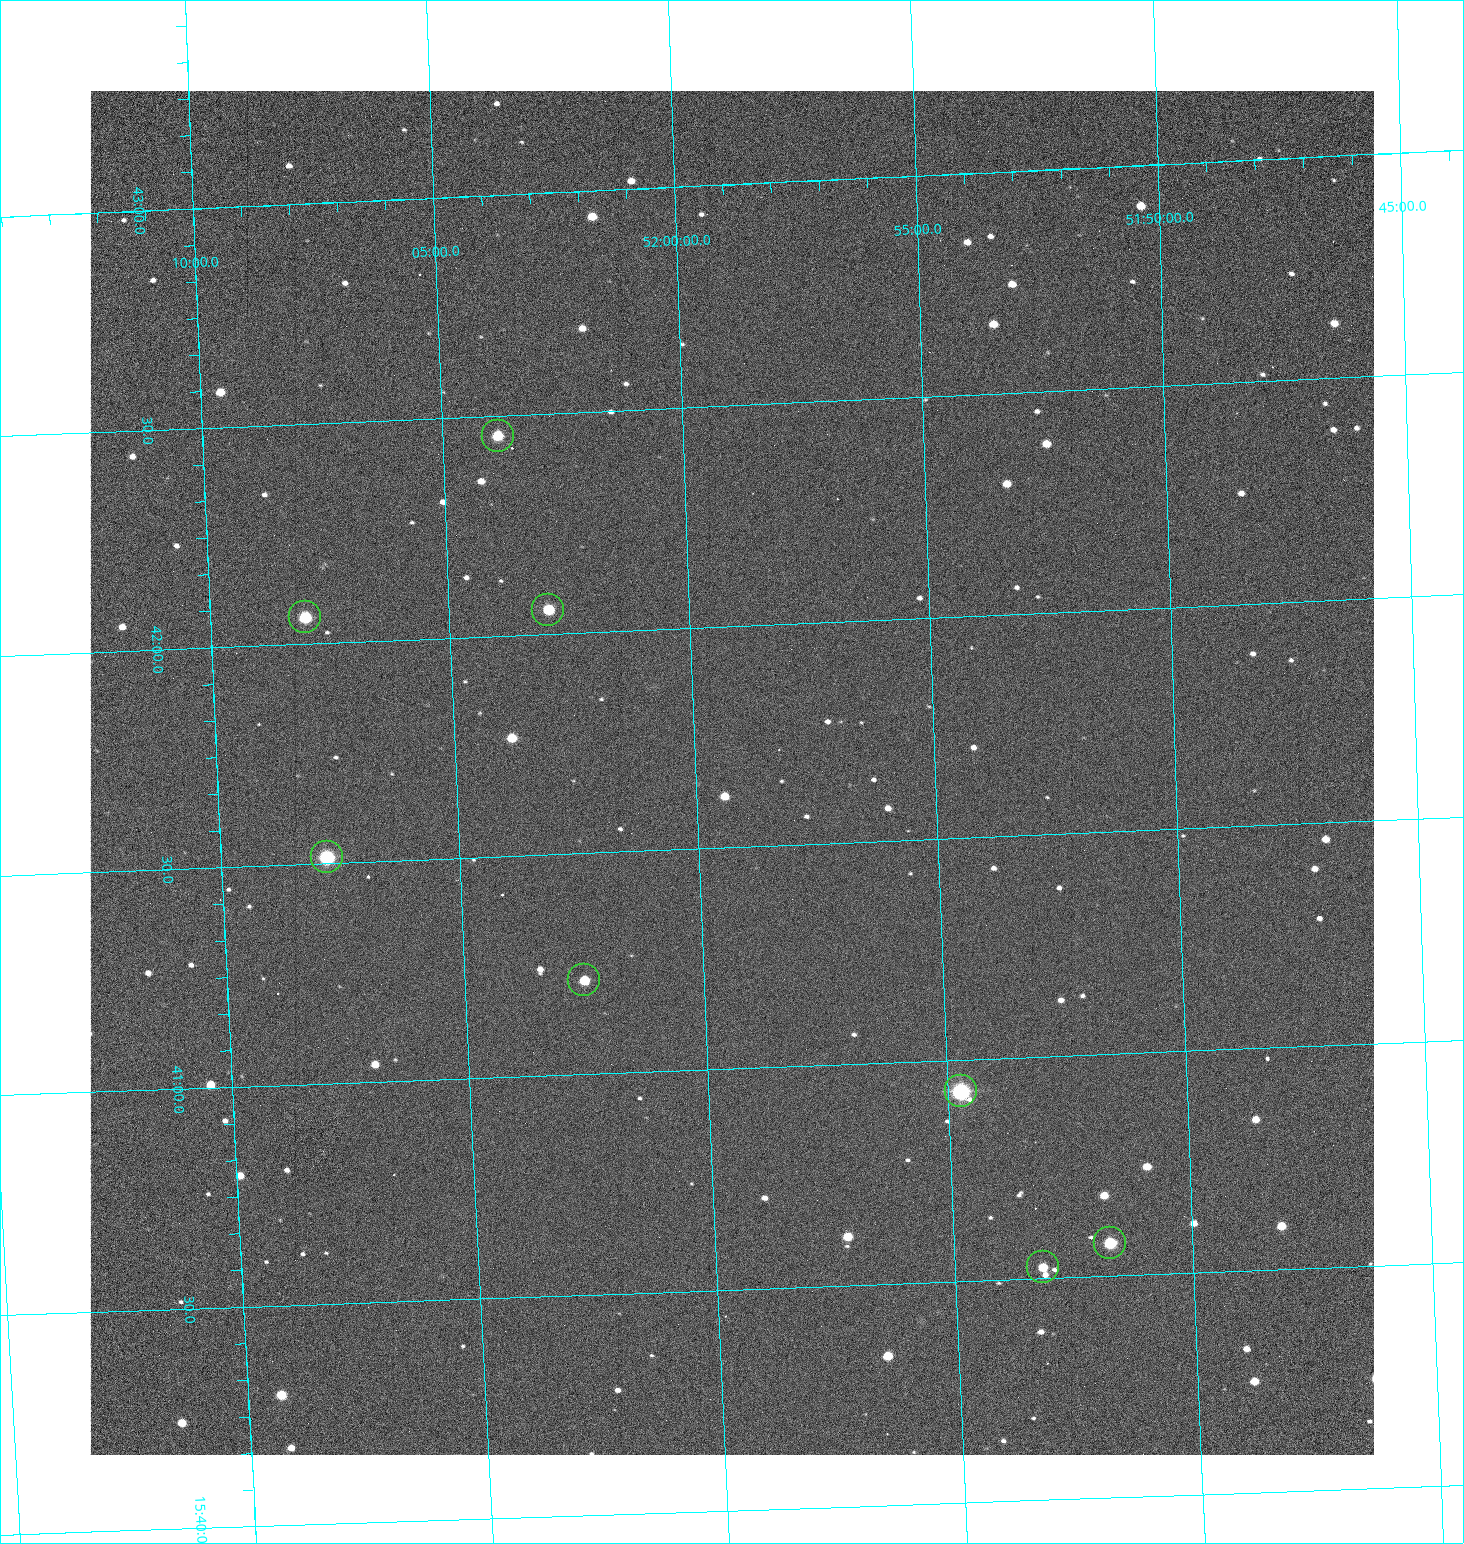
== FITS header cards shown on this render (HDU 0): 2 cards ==
NAXIS1  =                 1284 /fastest changing axis
NAXIS2  =                 1364 /next to fastest changing axis

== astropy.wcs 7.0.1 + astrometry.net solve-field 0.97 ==
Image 1284 x 1364 px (HDU 0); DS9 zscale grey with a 90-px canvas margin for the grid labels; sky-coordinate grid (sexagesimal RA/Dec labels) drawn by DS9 from the SOLVED WCS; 8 Tycho-2 reference stars matched to detected sources circled (green)
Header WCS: RA---TAN/DEC--TAN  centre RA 15:41:40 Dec +51:59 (235.42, +51.99 deg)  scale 1.26 arcsec/px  FOV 26.9' x 28.5'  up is +92 deg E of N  parity flipped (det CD > 0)
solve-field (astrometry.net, Tycho-2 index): VERIFIED the header's WCS against the Tycho-2 star catalogue (8 matches, 0 conflicts) and refined it, rather than solving blind
Solved WCS: RA---TAN-SIP/DEC--TAN-SIP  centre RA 15:41:40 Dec +51:59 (235.42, +51.99 deg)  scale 1.25 arcsec/px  FOV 26.8' x 28.5'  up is +92 deg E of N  parity flipped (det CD > 0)
The solver's refit moves the header's centre by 0.76 arcsec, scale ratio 0.9979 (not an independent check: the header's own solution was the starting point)
Tycho-2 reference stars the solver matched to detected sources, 8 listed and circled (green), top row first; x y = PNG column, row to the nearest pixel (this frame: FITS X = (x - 90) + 1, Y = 1364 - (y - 91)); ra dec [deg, ICRS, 3 dp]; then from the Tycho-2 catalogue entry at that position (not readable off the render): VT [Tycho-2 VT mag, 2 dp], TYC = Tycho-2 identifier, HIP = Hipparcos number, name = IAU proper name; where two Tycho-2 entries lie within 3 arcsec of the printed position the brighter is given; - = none
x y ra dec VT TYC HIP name
498 436 235.614 +52.064 11.61 3489-1132-1 - -
548 610 235.514 +52.049 11.19 3489-1407-1 - -
305 617 235.515 +52.133 11.12 3489-1380-1 - -
327 857 235.378 +52.130 9.31 3489-1322-1 76850 -
584 980 235.303 +52.042 11.52 3489-958-1 - -
961 1091 235.232 +51.912 9.59 3489-824-1 - -
1110 1243 235.143 +51.862 10.97 3489-1016-1 - -
1043 1267 235.131 +51.886 12.29 3489-908-1 - -